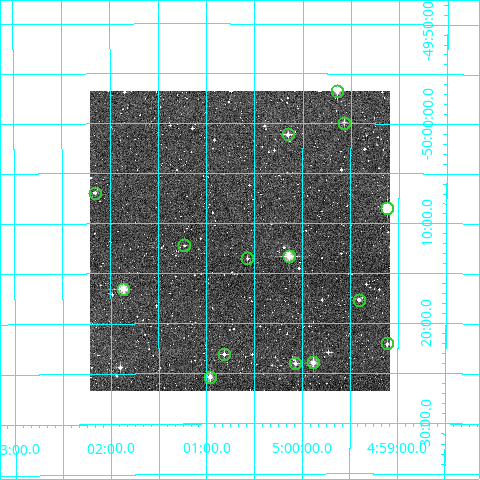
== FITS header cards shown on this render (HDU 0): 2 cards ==
NAXIS1  =                  300
NAXIS2  =                  300

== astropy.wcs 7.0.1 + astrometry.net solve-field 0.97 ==
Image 300 x 300 px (HDU 0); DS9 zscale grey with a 90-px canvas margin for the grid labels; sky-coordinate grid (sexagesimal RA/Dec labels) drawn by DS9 from the SOLVED WCS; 15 Tycho-2 reference stars matched to detected sources circled (green)
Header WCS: RA---TAN/DEC--TAN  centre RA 05:00:39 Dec -50:12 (75.16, -50.20 deg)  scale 6 arcsec/px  FOV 30.0' x 30.0'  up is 0 deg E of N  parity normal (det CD < 0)
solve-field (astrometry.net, Tycho-2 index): VERIFIED the header's WCS against the Tycho-2 star catalogue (verified at 2 index scales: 11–15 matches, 0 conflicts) and refined it, rather than solving blind
Solved WCS: RA---TAN-SIP/DEC--TAN-SIP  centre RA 05:00:39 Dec -50:12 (75.16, -50.20 deg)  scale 6 arcsec/px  FOV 30.0' x 30.0'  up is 0 deg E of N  parity normal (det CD < 0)
The solver's refit moves the header's centre by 2.9 arcsec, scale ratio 1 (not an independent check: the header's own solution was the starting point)
Tycho-2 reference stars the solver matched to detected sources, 15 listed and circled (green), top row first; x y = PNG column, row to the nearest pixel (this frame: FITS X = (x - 90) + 1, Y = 300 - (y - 91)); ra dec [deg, ICRS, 3 dp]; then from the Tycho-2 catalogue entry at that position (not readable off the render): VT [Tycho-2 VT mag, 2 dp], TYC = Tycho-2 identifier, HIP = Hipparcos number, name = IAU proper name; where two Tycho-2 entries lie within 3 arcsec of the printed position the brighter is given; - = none
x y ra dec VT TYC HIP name
337 91 74.911 -49.947 10.29 8080-1845-1 - -
344 123 74.893 -49.999 11.80 8080-1853-1 - -
288 134 75.039 -50.019 10.85 8084-1289-1 - -
95 193 75.540 -50.115 11.56 8084-556-1 - -
387 208 74.779 -50.142 8.69 8083-1327-1 23174 -
184 245 75.307 -50.204 11.73 8084-842-1 - -
289 256 75.035 -50.221 9.23 8084-668-1 - -
247 258 75.143 -50.226 11.89 8084-755-1 - -
123 289 75.466 -50.276 9.06 8084-745-1 - -
359 300 74.853 -50.295 10.82 8083-963-1 23189 -
387 343 74.779 -50.367 11.33 8083-853-1 - -
224 354 75.204 -50.385 11.13 8084-752-1 - -
313 362 74.971 -50.399 9.85 8083-977-1 - -
295 363 75.018 -50.401 10.97 8084-1523-1 - -
210 377 75.241 -50.423 10.14 8084-708-1 - -